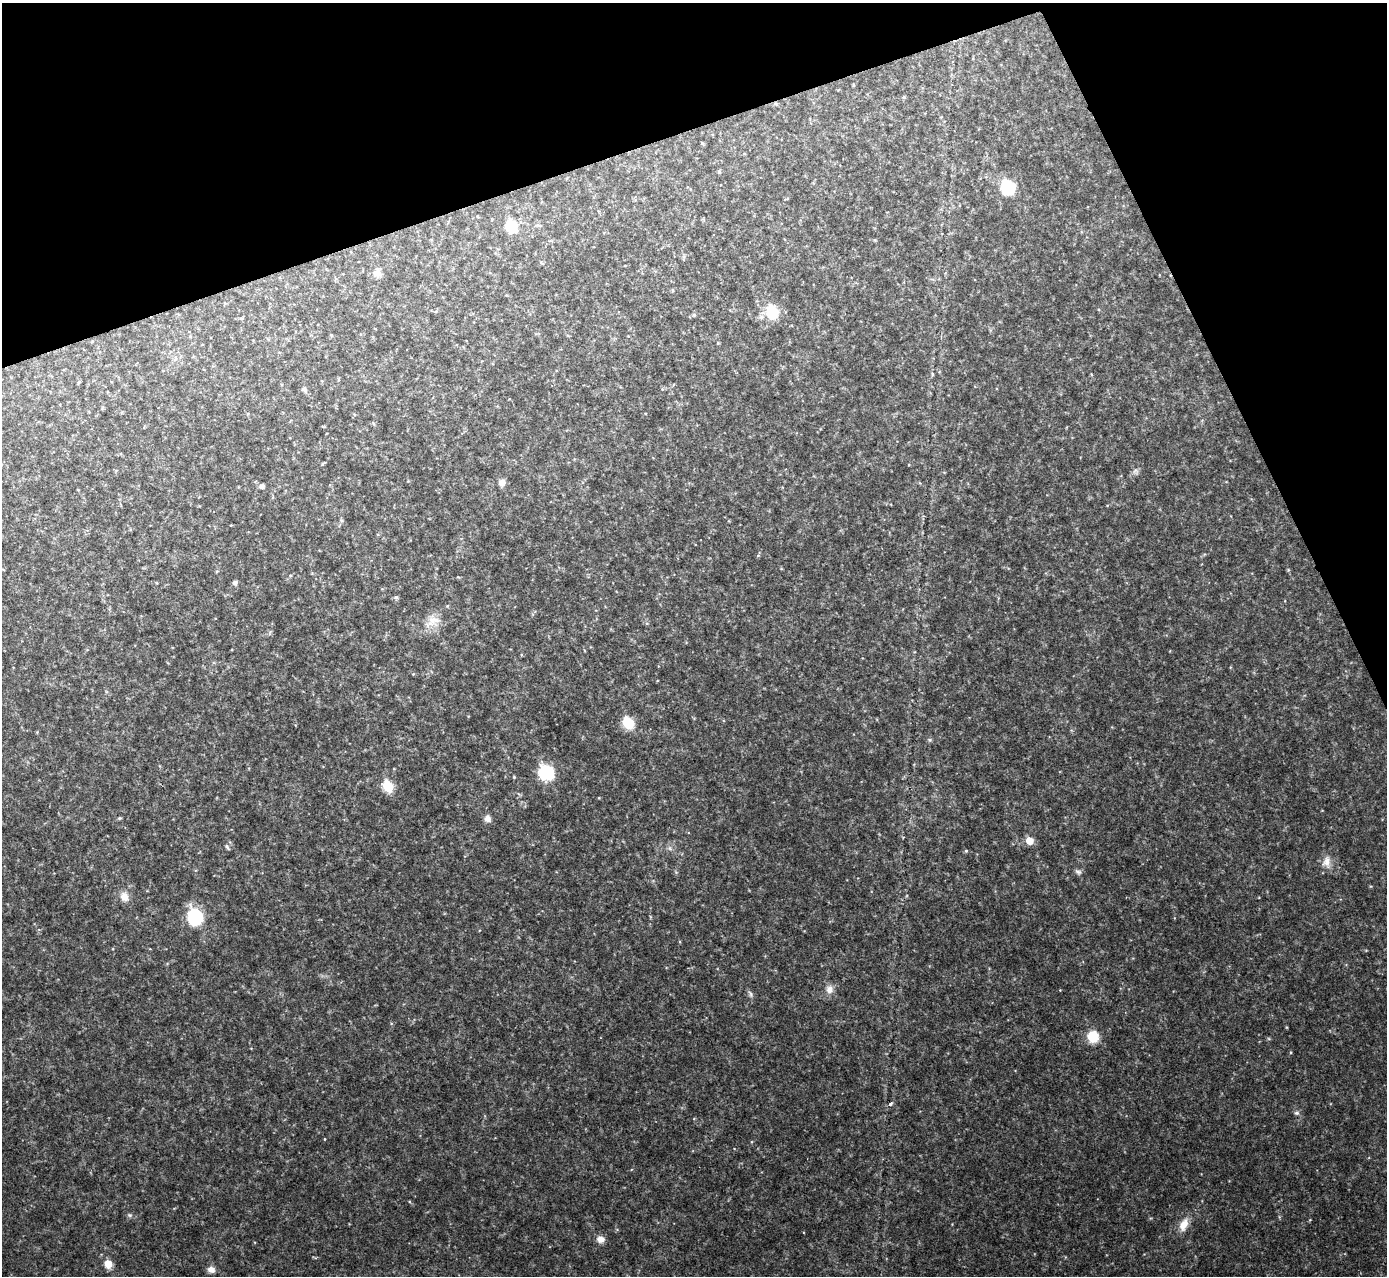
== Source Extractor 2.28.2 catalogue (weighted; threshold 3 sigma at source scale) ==
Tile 3 of 4 x 4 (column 3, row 1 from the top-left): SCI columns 2772-4156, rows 3977-5250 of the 5544 x 5531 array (HDU 1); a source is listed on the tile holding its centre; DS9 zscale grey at full resolution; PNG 1389 x 1278 px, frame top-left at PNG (2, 3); no overlay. Shown black and unused: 18% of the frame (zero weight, under 2 of 3 exposures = <1% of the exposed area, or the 3 px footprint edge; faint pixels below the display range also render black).
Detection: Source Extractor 2.28.2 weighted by HDU 2 'WHT'; one run over the whole footprint, this tile lists its part. Background 0.0828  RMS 0.0084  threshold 0.0378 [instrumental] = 3 sigma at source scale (4.5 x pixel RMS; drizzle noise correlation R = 1.50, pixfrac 1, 0.05/0.05 arcsec/px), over >= 5 px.
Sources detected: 82; all 82 listed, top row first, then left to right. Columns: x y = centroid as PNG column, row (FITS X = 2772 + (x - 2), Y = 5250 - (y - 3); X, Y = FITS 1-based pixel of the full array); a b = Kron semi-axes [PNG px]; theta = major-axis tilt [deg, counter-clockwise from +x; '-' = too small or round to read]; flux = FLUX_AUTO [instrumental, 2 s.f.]
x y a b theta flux
853 85 5 3 - 0.71
904 97 5 4 - 1.2
775 104 6 5 - 1.4
719 171 6 5 - 1.1
1008 187 9 8 - 69
787 199 8 2 20 0.74
478 217 4 3 - 0.66
538 225 10 5 -13 1.9
511 226 10 9 - 30
875 240 5 4 - 0.78
684 257 7 4 89 1.4
377 273 12 11 - 5.7
673 290 6 4 -89 0.93
225 303 5 4 - 0.85
772 312 13 12 - 31
694 315 5 5 - 1.5
242 318 7 3 0 1.1
331 335 4 4 - 0.84
190 336 5 4 - 0.85
718 343 4 4 - 0.86
175 359 10 5 64 2.8
932 374 5 4 - 1.1
1091 374 5 3 - 0.71
338 380 5 3 - 0.95
79 382 6 3 59 0.9
304 389 9 6 -54 2.9
373 423 6 4 -49 1.1
323 463 9 4 37 1.2
1135 471 11 9 -78 3.4
944 472 5 3 - 0.61
502 482 7 7 - 6
920 483 5 3 - 0.74
262 486 6 6 - 3.2
341 520 7 5 -2 1.5
758 555 6 4 2 1
217 571 6 3 19 0.88
290 575 5 4 - 1.1
458 577 5 3 - 0.73
235 582 6 5 - 2.6
396 597 7 5 -10 1.9
432 621 23 18 28 17
270 633 8 3 85 1.3
168 663 5 3 - 0.71
413 674 5 4 - 0.79
628 723 7 6 - 54
930 740 7 5 0 1.6
160 766 6 3 -70 0.87
546 772 12 10 -62 58
514 777 4 4 - 0.82
388 786 7 6 - 62
519 794 8 3 -32 1.2
119 818 6 4 20 1.2
487 818 8 7 - 5.5
1029 841 6 6 - 14
227 847 7 4 -51 1.8
670 848 8 6 -22 2.9
966 851 5 4 - 1.2
1327 862 18 13 87 9.5
676 872 7 4 -45 1.2
1078 872 10 7 -31 2.9
1371 886 5 3 - 0.76
124 897 13 11 -76 8.9
195 917 11 9 -66 86
650 917 6 4 -89 0.9
1366 950 5 3 - 0.72
829 989 13 10 89 7.4
1060 990 3 3 - 0.52
750 994 12 6 -57 2.7
391 1023 5 3 - 0.91
1286 1027 5 3 - 0.78
1093 1037 10 9 - 28
1269 1039 6 4 -19 1
1291 1052 5 3 - 0.76
890 1104 7 5 38 2.3
1296 1113 8 6 3 2.5
325 1139 4 2 - 0.61
130 1215 8 6 -16 2.1
1310 1220 5 3 - 0.74
1184 1224 18 10 68 12
600 1239 10 9 - 6.1
108 1264 8 7 - 11
211 1269 9 8 - 5.8
Overlapping masked pixels (flux is a lower limit): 1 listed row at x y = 775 104
Unlisted compact peaks at least as high as the median listed source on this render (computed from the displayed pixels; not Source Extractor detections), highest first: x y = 1288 570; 599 798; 409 1201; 751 1142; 113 949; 468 716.